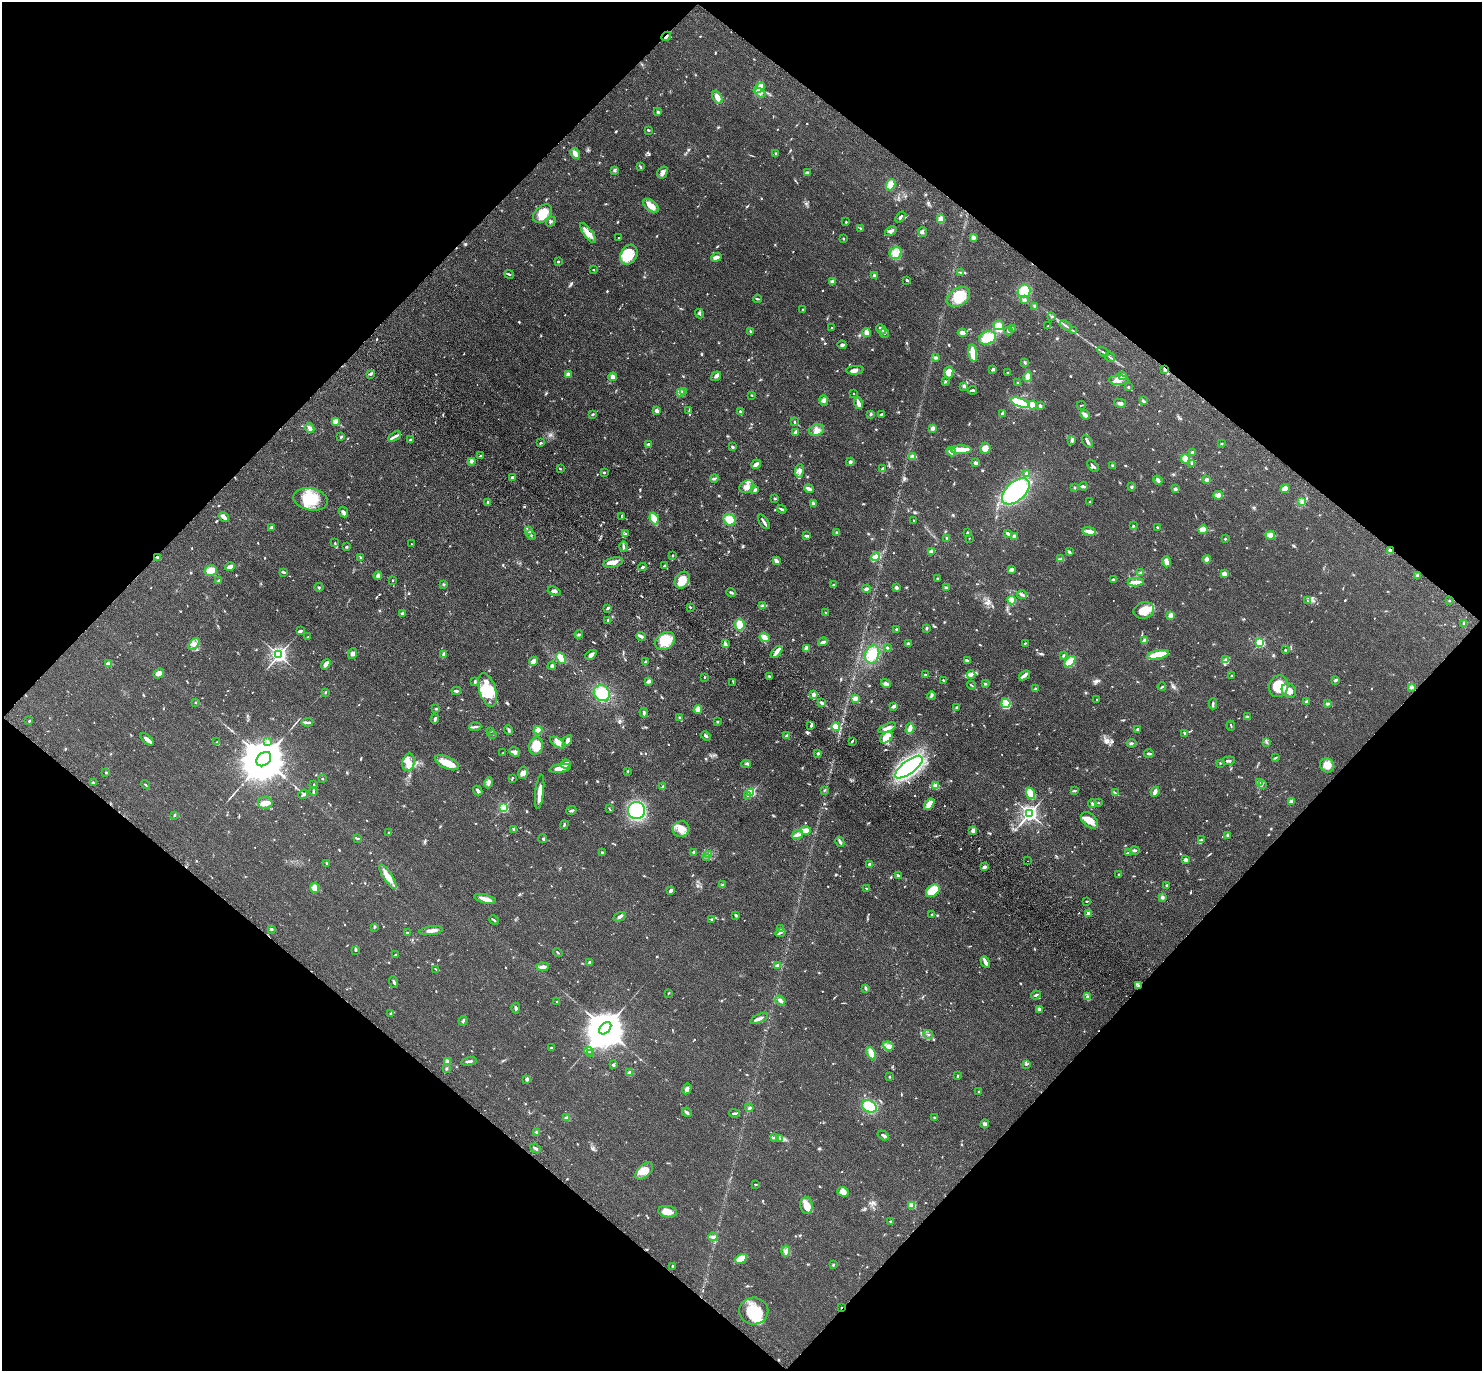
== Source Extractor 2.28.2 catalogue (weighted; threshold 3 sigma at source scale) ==
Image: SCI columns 89-6005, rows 248-5721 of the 6091 x 6109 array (HDU 1 of 3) = the unmasked area's bounding box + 8 px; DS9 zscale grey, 4 x 4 block average (1 PNG px = mean of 4 x 4 image px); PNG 1484 x 1373 px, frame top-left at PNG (2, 2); each listed source drawn as its Kron ellipse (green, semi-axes under 4 px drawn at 4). Shown black and unused: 50% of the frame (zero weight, under 3 of 4 exposures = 6% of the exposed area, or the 3 px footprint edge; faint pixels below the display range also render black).
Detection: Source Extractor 2.28.2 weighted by HDU 2 'WHT'. Background 0.0386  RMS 0.0045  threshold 0.0203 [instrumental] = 3 sigma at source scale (4.5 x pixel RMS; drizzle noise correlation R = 1.50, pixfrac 1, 0.05/0.05 arcsec/px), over >= 5 px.
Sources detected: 1050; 7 too faint to see at this stretch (4 x 4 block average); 2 inside a brighter object's white glare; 4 cosmic-ray / hot-pixel residue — neither listed nor drawn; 16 coinciding with a brighter row at this scale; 62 inside a brighter listed object's ellipse — not listed separately; of the other 959, all 500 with FLUX_AUTO >= 2.12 (the completeness limit of this list) listed and drawn (459 fainter detections not listed), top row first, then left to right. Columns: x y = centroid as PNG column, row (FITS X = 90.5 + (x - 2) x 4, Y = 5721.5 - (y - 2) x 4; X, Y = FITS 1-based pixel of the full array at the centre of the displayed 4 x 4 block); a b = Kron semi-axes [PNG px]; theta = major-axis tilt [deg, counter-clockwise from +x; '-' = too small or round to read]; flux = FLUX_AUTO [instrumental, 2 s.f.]
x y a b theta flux
666 36 5 2 - 8.3
759 88 6 3 39 13
760 93 6 3 -35 8.2
717 97 7 4 -62 17
657 112 4 2 - 3.5
649 130 3 2 - 3.3
575 153 5 3 - 17
775 153 3 2 - 2.2
640 167 4 2 - 2.3
614 170 2 2 - 14
663 172 6 4 57 10
807 173 3 2 - 8.5
891 185 6 4 71 24
651 206 9 5 -37 24
542 214 11 7 43 54
900 217 6 2 52 6.4
940 219 4 3 - 15
551 222 5 2 - 3.1
846 222 2 2 - 2.4
861 228 4 2 - 2.9
891 231 6 3 32 8.1
923 232 5 3 - 4.7
588 233 12 4 -54 20
973 237 3 2 - 13
619 238 2 2 - 2.5
843 238 3 2 - 2.4
896 253 6 5 - 17
629 255 10 8 60 42
716 257 5 3 - 12
558 262 2 2 - 9
594 270 2 2 - 2.2
961 273 4 2 - 2.8
509 274 5 2 - 3.3
874 276 3 2 - 7.1
907 280 4 3 - 3.6
832 282 2 2 - 43
1024 291 7 6 - 62
959 297 12 9 35 54
757 299 4 2 - 2.6
1024 300 4 3 - 6.1
1034 306 4 2 - 4
803 309 2 2 - 2.2
699 314 5 2 - 3.6
1052 317 3 2 - 2.4
999 325 5 4 - 24
1066 325 6 2 -34 4.8
1048 326 2 2 - 3
832 328 2 2 - 4.5
881 329 5 2 - 4.8
1013 329 3 2 - 2.7
750 331 3 2 - 3.6
1008 331 4 2 - 3.5
1074 331 4 2 - 3
867 332 4 3 - 13
884 333 5 3 - 6
962 333 5 3 - 15
988 338 9 6 21 51
842 345 4 3 - 4.5
1103 352 6 2 -32 3.8
973 353 8 2 -82 72
935 357 3 2 - 6
1110 357 5 2 - 3.3
1024 362 4 2 - 3.2
993 369 3 2 - 8.3
1165 369 3 2 - 4.4
855 370 8 3 5 14
949 372 6 4 82 26
1007 373 3 2 - 2.1
371 374 3 2 - 2.5
568 374 2 2 - 42
716 376 5 3 - 7.1
1123 376 3 3 - 8.7
613 377 4 4 - 8.1
1028 377 5 3 - 25
1119 380 10 4 1 18
946 381 3 2 - 2.4
1018 383 2 2 - 2.5
964 386 3 3 - 5
1128 387 2 2 - 2.3
972 390 4 2 - 5.7
681 392 2 2 - 90
683 392 2 2 - 4.5
853 393 2 2 - 2.1
751 395 2 2 - 2.5
824 400 5 4 - 6.7
1143 401 4 2 - 4.1
858 403 6 2 -72 16
1020 403 10 4 -22 130
1120 403 6 3 -14 7.2
1032 405 4 4 - 30
1081 405 4 2 - 2.3
1040 406 3 2 - 5.5
656 410 2 2 - 38
689 411 3 2 - 2.2
740 411 3 2 - 7.2
1002 413 3 2 - 5.2
592 414 3 2 - 3
870 414 3 2 - 3.3
881 414 4 2 - 3.4
1085 415 5 2 - 20
335 421 3 3 - 15
795 422 2 2 - 3.2
310 428 5 2 - 14
933 428 3 3 - 7.8
817 430 8 5 19 17
795 432 4 2 - 8.7
341 437 3 2 - 3
394 437 7 3 32 9
410 440 2 2 - 6.6
1072 440 2 2 - 2.7
1087 441 7 3 -60 6.9
541 443 3 2 - 3.1
649 444 3 2 - 6.4
1221 444 2 2 - 2.6
733 447 3 2 - 4.6
985 448 6 5 - 20
961 450 10 3 1 57
951 452 5 2 - 26
1192 453 3 3 - 6.9
480 456 2 2 - 16
912 456 4 3 - 8.9
1186 459 5 4 - 25
471 461 3 3 - 8.5
850 462 4 3 - 4.6
976 463 2 2 - 13
1192 463 4 2 - 4.8
756 464 5 2 - 13
1093 466 7 2 -47 6.7
1113 466 3 2 - 3.3
560 469 3 2 - 2.9
882 469 3 2 - 2.7
799 471 7 4 84 9.8
604 472 2 2 - 9.3
1026 473 3 3 - 4.1
513 477 2 2 - 16
714 478 4 2 - 7.2
1158 480 5 2 - 11
1206 480 3 3 - 5.4
1083 486 4 2 - 9.1
1131 486 2 2 - 12
747 487 8 6 24 15
1075 488 2 2 - 3.6
809 489 5 2 - 16
1175 489 3 3 - 5.1
1285 489 5 3 - 27
755 490 3 2 - 8.6
1016 491 16 9 42 360
1218 495 5 2 - 27
775 498 2 2 - 4.7
311 499 17 11 -12 85
1302 501 4 3 - 5.2
487 502 4 2 - 4.3
1090 502 3 2 - 2.9
813 504 3 3 - 5.9
782 509 4 2 - 5.7
343 512 5 3 - 7.6
621 516 3 2 - 2.2
224 517 5 3 - 15
654 519 6 3 -67 42
729 520 6 5 - 37
914 521 3 2 - 2.2
764 522 8 2 -56 9.3
1134 526 3 2 - 2.2
272 527 3 2 - 7.5
1157 527 2 2 - 4.4
1203 530 5 3 - 34
529 531 3 2 - 3
1089 531 7 2 -12 22
836 533 3 2 - 4.1
968 533 3 2 - 4.9
1008 533 3 2 - 8.7
626 534 3 2 - 2.7
531 535 5 3 - 4.2
1270 535 5 4 - 22
807 536 4 2 - 6.8
1014 536 3 3 - 8.7
969 538 2 2 - 2.5
947 539 4 2 - 3.9
1225 539 2 2 - 6.6
335 543 2 2 - 2.8
411 544 2 2 - 2.4
346 547 3 2 - 2.8
624 547 5 2 - 4.8
931 551 4 2 - 14
1390 551 3 3 - 6.8
1069 552 3 2 - 6.7
673 555 3 2 - 2.3
157 557 3 2 - 3.7
361 557 3 2 - 2.3
875 557 4 4 - 8.1
1061 559 3 2 - 3.1
1207 559 4 3 - 11
776 561 4 3 - 8.2
1166 562 5 3 - 17
613 563 10 4 13 20
664 565 2 2 - 2.8
230 567 5 3 - 14
642 567 4 2 - 5
1011 570 4 3 - 9
211 571 6 5 - 26
283 572 4 2 - 4.7
1141 573 4 2 - 7.2
1224 574 4 3 - 10
1417 575 3 2 - 4.7
378 576 4 3 - 9.1
937 578 2 2 - 3.1
1114 579 3 2 - 5.8
218 580 3 2 - 2.8
393 580 2 2 - 2.3
682 580 9 6 57 35
1136 582 8 2 5 22
443 584 3 2 - 2.7
833 585 3 2 - 3.4
319 587 4 2 - 2.6
896 587 3 2 - 9
946 588 3 2 - 4.6
866 589 4 2 - 8.5
554 591 6 3 -21 6.6
731 593 5 2 - 4.2
1022 595 5 3 - 5.9
1012 600 4 4 - 25
1308 601 4 2 - 2.2
1449 601 2 2 - 2.3
763 606 4 3 - 5.7
690 607 2 2 - 2.2
608 608 4 2 - 5.1
1144 610 10 8 19 41
402 613 3 2 - 4.2
826 613 2 2 - 3.9
1171 615 4 3 - 11
608 620 2 2 - 3.4
1464 623 3 2 - 3
740 625 6 5 - 36
926 628 3 2 - 4.2
897 629 3 2 - 4.3
300 631 3 2 - 7.2
579 634 4 3 - 3.6
641 636 5 2 - 13
308 637 2 2 - 2.6
765 637 5 4 - 13
1145 640 4 3 - 8.9
665 641 11 8 32 62
823 642 4 2 - 11
1260 642 2 2 - 260
1025 643 2 2 - 2.7
194 644 7 3 50 8.7
725 644 4 2 - 9.5
908 644 2 2 - 7.9
806 648 4 3 - 8.4
887 648 2 2 - 3.2
1285 650 2 2 - 3.1
777 652 7 4 49 12
352 653 5 3 - 7.7
872 654 9 7 70 48
279 655 2 2 - 1100
443 655 3 2 - 3.6
591 655 6 4 41 9.9
1063 655 3 2 - 4.8
1158 655 11 3 11 79
561 658 6 4 -62 48
1226 659 4 2 - 4.6
533 661 4 3 - 12
967 661 3 2 - 5.4
645 662 3 3 - 2.7
1070 662 7 3 44 38
108 664 3 3 - 10
326 664 5 3 - 8.2
552 666 4 3 - 6.1
159 673 6 4 41 11
925 675 3 2 - 4.6
971 675 4 2 - 5.2
1024 675 6 2 39 18
769 676 3 2 - 5.5
1232 676 3 2 - 2.3
704 677 2 2 - 2.3
943 680 3 2 - 2.2
1336 680 3 2 - 7.4
649 681 3 2 - 10
475 682 4 3 - 3.8
733 682 2 2 - 2.4
886 684 5 4 - 9.2
985 684 3 2 - 2.5
971 685 4 2 - 2.6
1279 686 11 9 74 73
1162 687 4 2 - 3.3
1411 687 3 3 - 6.8
1035 689 4 2 - 2.9
488 690 17 8 -73 70
456 691 4 2 - 5.2
1289 691 8 6 -47 22
326 692 3 2 - 2.1
602 693 8 7 - 83
813 694 2 2 - 34
932 696 4 3 - 4.7
855 698 3 3 - 11
1097 699 3 2 - 2.8
1307 701 3 2 - 5.9
195 702 2 2 - 2.4
821 702 3 2 - 4.7
1006 703 5 4 - 110
1213 704 5 2 - 5.1
1327 704 3 2 - 5.4
894 706 4 2 - 9.9
956 707 2 2 - 3.2
436 709 3 2 - 2.5
698 710 4 3 - 22
644 713 5 2 - 4.4
679 717 4 2 - 2.5
1247 717 3 2 - 2.8
435 719 4 2 - 5.3
29 721 2 2 - 8.9
307 722 6 3 7 5
717 722 2 2 - 8.9
811 726 3 2 - 3.1
836 726 4 3 - 20
1231 726 5 2 - 2.4
475 727 6 2 5 4.6
887 728 9 3 22 17
910 729 5 3 - 18
1137 729 3 3 - 4.5
509 730 5 2 - 4.5
538 730 4 3 - 16
491 731 3 2 - 2.8
1184 733 3 2 - 4.1
493 735 2 2 - 2.3
706 736 5 3 - 4.7
787 736 2 2 - 50
886 737 7 4 44 46
147 739 8 3 -41 17
567 740 5 3 - 12
267 741 2 2 - 2.9
852 741 3 2 - 5.4
217 742 2 2 - 2.4
1267 742 3 2 - 2.7
558 743 9 4 -31 14
1131 743 5 2 - 4.4
536 746 9 6 71 33
514 752 6 4 -41 7.2
503 753 2 2 - 3.3
818 753 3 2 - 4.2
1149 754 5 2 - 4.6
1275 758 2 2 - 4.1
264 759 8 6 42 19000
1228 761 6 2 5 6.5
408 762 8 6 77 23
447 763 12 6 -24 36
1220 763 2 2 - 2.1
565 764 5 3 - 21
746 764 5 2 - 3.3
1327 765 7 6 - 27
909 767 16 6 37 550
560 768 11 3 9 27
628 771 2 2 - 2.3
106 772 3 2 - 2.5
523 773 6 4 76 13
512 778 4 2 - 2.7
322 779 2 2 - 3.2
93 783 2 2 - 3
489 783 6 3 77 7.7
1260 783 4 3 - 5.5
1262 784 2 2 - 2.4
145 785 5 2 - 2.9
314 785 3 2 - 2.5
662 786 3 2 - 2.6
935 786 4 3 - 11
478 790 5 2 - 8.9
824 790 3 2 - 2.2
313 791 4 2 - 3.7
1074 791 4 2 - 2.8
540 792 17 4 83 25
751 792 2 2 - 260
1155 792 5 2 - 14
1030 793 6 4 -72 49
1115 793 2 2 - 2.3
303 794 5 2 - 5.6
747 796 3 2 - 3
1291 802 2 2 - 13
265 803 7 6 - 16
1092 803 4 2 - 6.7
1098 803 2 2 - 2.2
929 804 6 3 54 24
503 808 2 2 - 310
609 808 3 2 - 2.3
571 811 5 2 - 4
637 811 8 8 - 340
1029 813 3 2 - 1300
174 815 3 2 - 2.3
1090 820 10 6 -41 31
564 824 4 2 - 2.8
514 829 4 2 - 6.1
681 829 8 8 - 31
806 830 5 3 - 17
973 831 3 3 - 8.8
389 833 2 2 - 2.6
797 835 6 3 21 11
1227 835 3 2 - 2.6
357 838 4 2 - 3.2
543 839 4 2 - 3.5
1201 840 3 2 - 2.6
840 842 5 2 - 8.9
1134 850 5 2 - 5.7
694 852 2 2 - 23
1128 852 4 2 - 2.8
602 853 3 2 - 5.4
708 855 3 2 - 3
706 857 4 2 - 3.2
1186 860 2 2 - 36
1027 861 2 2 - 3
327 863 3 2 - 3.2
870 864 4 3 - 6.3
984 867 2 2 - 35
1119 874 2 2 - 2.3
898 876 4 2 - 6.8
388 877 14 4 -57 26
722 885 2 2 - 4.8
1167 885 3 2 - 2.6
315 888 5 4 - 16
866 888 3 2 - 2.3
671 891 3 2 - 9.6
933 891 7 5 39 65
1162 897 3 3 - 5.8
485 899 11 3 -15 28
1087 901 2 2 - 2.6
1089 913 2 2 - 61
932 914 3 2 - 2.6
736 915 3 2 - 3.9
620 917 6 3 29 7
711 919 2 2 - 2.3
494 920 5 2 - 3.9
374 927 3 2 - 2.5
271 929 2 2 - 7.9
781 929 3 2 - 3.7
431 931 12 3 7 15
407 932 3 2 - 2.5
780 933 5 3 - 5.4
355 950 3 2 - 2.5
558 952 5 2 - 2.3
395 955 3 2 - 2.5
590 962 3 2 - 6.2
985 962 6 2 -62 16
777 965 4 3 - 4.4
542 967 6 3 -2 10
436 969 4 2 - 2.3
394 982 6 2 -71 4.8
1139 985 2 2 - 2.3
865 988 3 2 - 6.3
668 993 3 2 - 2.3
1036 995 5 2 - 5.1
1087 997 3 2 - 2.7
780 1000 6 3 -41 11
557 1002 3 2 - 4.2
516 1008 5 3 - 5.8
1039 1009 3 2 - 8.6
391 1013 3 2 - 2.8
759 1019 9 2 22 10
463 1021 5 2 - 4.7
605 1028 7 4 46 10000
928 1034 5 2 - 2.8
888 1046 5 2 - 6.7
552 1048 4 2 - 3.9
589 1051 5 2 - 3.9
591 1053 3 2 - 5.3
871 1053 6 2 -65 45
447 1061 4 3 - 7.2
469 1061 8 2 13 5.2
1026 1064 4 2 - 3
613 1065 2 2 - 19
446 1069 3 2 - 2.3
630 1073 3 3 - 7.2
957 1076 4 2 - 2.5
889 1077 2 2 - 2.1
527 1079 2 2 - 33
687 1089 5 3 - 8.2
979 1092 3 2 - 2.5
869 1106 7 6 - 91
749 1108 4 2 - 4.7
687 1112 5 2 - 5.9
734 1113 5 2 - 5.5
567 1118 4 3 - 7.5
934 1118 3 2 - 2.3
985 1124 4 3 - 5
537 1132 4 2 - 3.7
883 1135 6 3 -32 6.1
775 1138 3 2 - 2.9
780 1139 3 2 - 3
535 1148 6 2 -37 5.2
644 1171 11 6 44 37
755 1184 3 2 - 2.2
843 1192 6 4 -16 20
807 1205 8 6 -85 22
912 1205 2 2 - 130
668 1212 9 5 -8 23
890 1221 3 2 - 2.4
713 1237 5 3 - 7.8
786 1251 5 4 - 9.3
741 1259 6 4 28 42
833 1265 2 2 - 8.9
673 1266 3 2 - 4.1
841 1308 2 2 - 5.8
754 1311 14 13 - 82
Overlapping masked pixels (flux is a lower limit): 6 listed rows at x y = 666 36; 1165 369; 1390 551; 157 557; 1139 985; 841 1308
Diffuse or blended objects may show on this block-average render without a row.